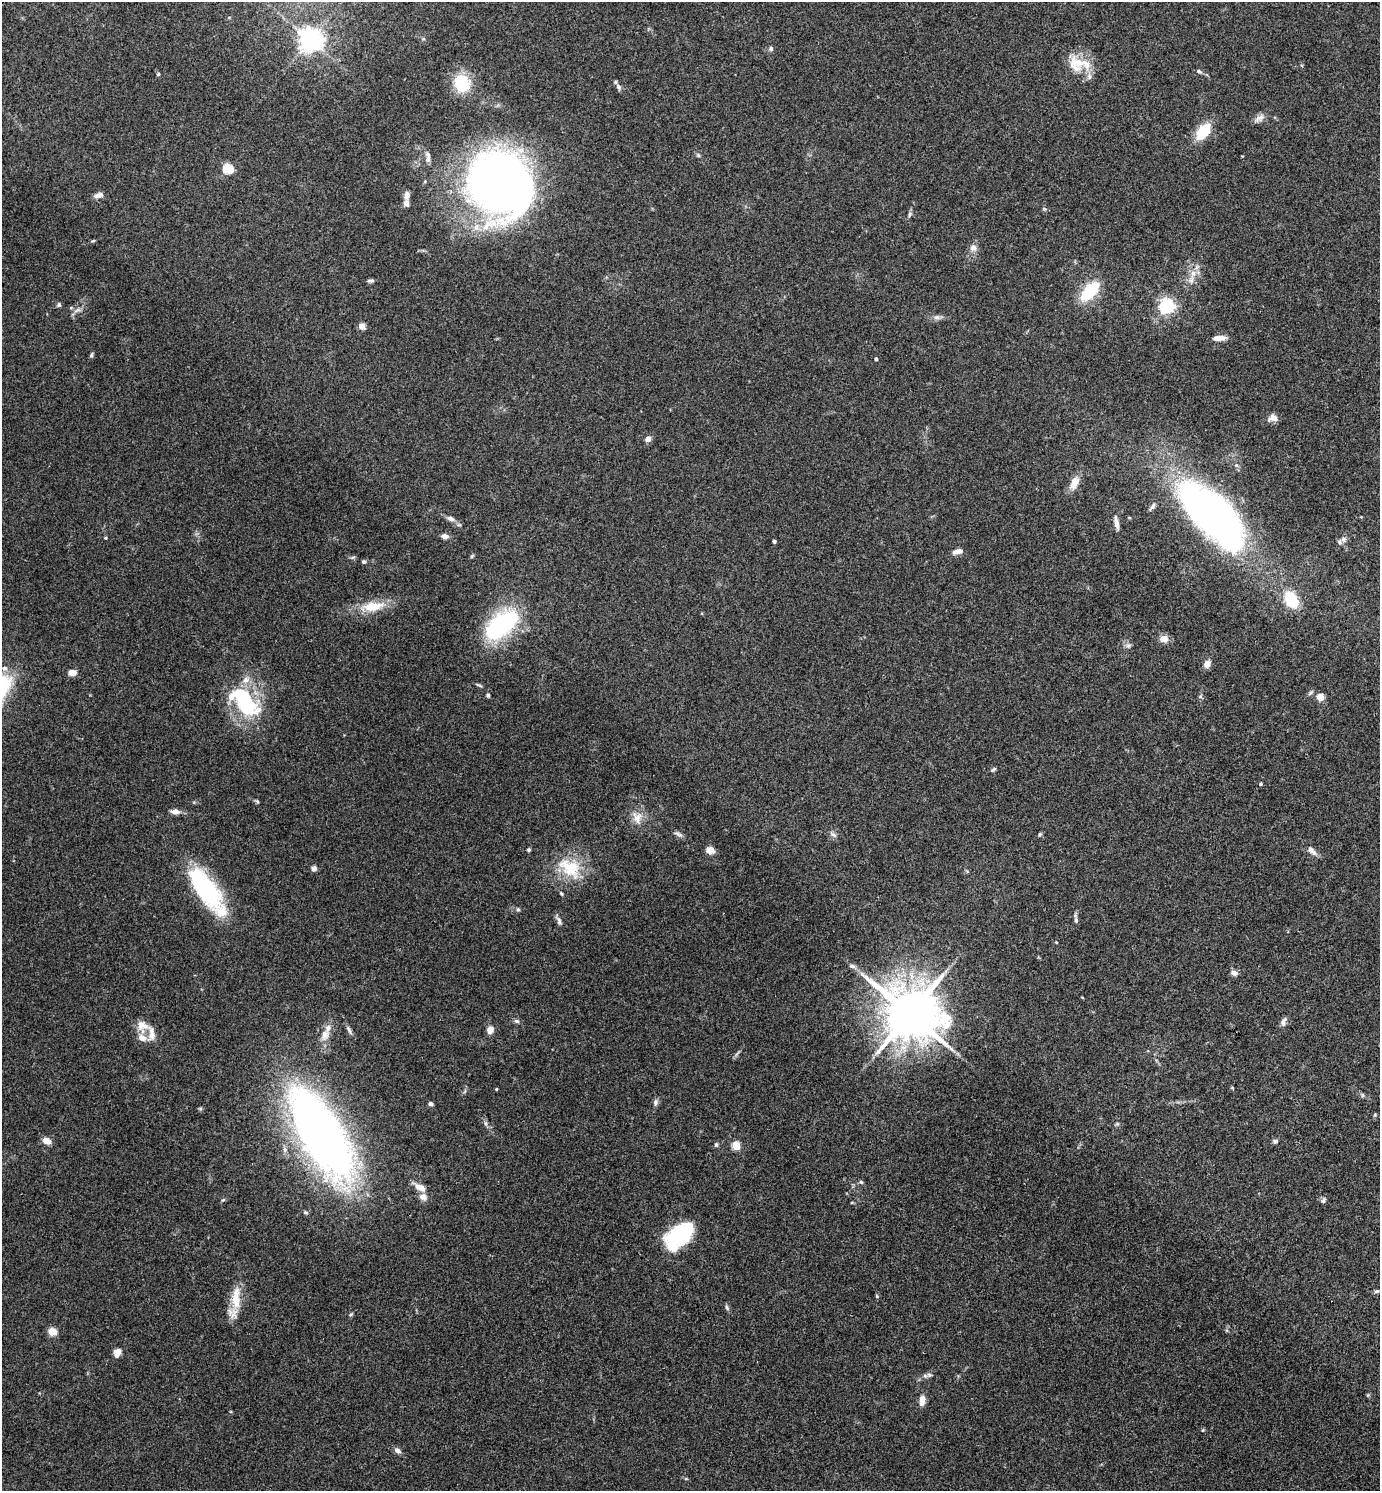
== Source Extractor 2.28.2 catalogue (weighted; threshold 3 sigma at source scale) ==
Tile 6 of 4 x 4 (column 2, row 2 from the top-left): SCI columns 1532-2909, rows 2979-4467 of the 5959 x 5956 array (HDU 1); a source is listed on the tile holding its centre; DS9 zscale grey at full resolution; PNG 1382 x 1493 px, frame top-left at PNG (2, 2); no overlay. Shown black and unused: <1% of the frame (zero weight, under 3 of 4 exposures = <1% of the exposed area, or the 3 px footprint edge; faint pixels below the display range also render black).
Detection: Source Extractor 2.28.2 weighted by HDU 2 'WHT'; one run over the whole footprint, this tile lists its part. Background 0.0891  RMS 0.0065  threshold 0.0292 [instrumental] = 3 sigma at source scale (4.5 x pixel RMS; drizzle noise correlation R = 1.50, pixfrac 1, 0.05/0.05 arcsec/px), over >= 5 px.
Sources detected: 130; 4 inside a brighter object's white glare — not listed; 9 inside a brighter listed object's ellipse — not listed separately; the other 117 listed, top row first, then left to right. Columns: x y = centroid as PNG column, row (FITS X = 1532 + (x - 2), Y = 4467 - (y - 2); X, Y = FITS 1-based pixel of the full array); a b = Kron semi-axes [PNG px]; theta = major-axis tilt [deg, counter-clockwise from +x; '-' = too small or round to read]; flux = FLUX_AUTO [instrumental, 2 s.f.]
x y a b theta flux
310 40 7 7 - 560
771 49 6 6 - 1.4
1077 63 25 23 -3 17
1199 71 6 5 - 1.4
158 74 4 4 - 0.88
462 83 20 17 -81 26
619 87 10 6 -61 2
1259 118 16 7 29 3.6
1203 131 19 11 51 21
698 155 6 4 -46 0.96
428 159 9 7 83 2.8
228 169 5 5 - 42
501 185 67 55 -60 450
98 195 12 6 16 3.3
406 203 9 7 -80 3
910 214 8 5 69 1.4
93 241 6 3 19 0.7
973 247 10 9 - 3.6
1193 273 11 7 79 5
371 281 8 5 10 1.5
1090 291 25 12 47 29
59 305 5 5 - 1.5
1167 306 6 6 - 180
77 310 12 5 23 2.4
937 317 9 6 -1 2.2
362 326 5 4 - 9.4
1219 338 14 5 2 4.8
91 355 7 4 70 1.1
876 359 4 3 - 1.2
1273 418 11 9 19 4.1
648 439 7 6 - 3
1236 465 6 5 - 1.2
1074 483 17 9 65 7.9
1152 507 12 4 56 1.7
1212 515 81 35 -46 320
450 518 9 6 -18 2.6
1116 523 17 5 -80 3.9
459 525 6 4 -18 0.98
445 536 9 6 -6 2.3
105 538 4 3 - 0.58
1344 539 9 7 13 2.4
774 541 4 3 - 1.5
958 551 13 6 12 3.6
472 556 7 4 45 0.78
353 557 6 4 18 1
364 562 5 5 - 1.2
1291 600 14 10 -59 31
372 606 28 11 7 17
501 625 40 19 40 84
1164 639 11 9 1 4.6
1128 645 7 7 - 1.9
1207 664 7 7 - 4.9
4 668 7 6 - 2.3
72 673 8 6 0 5
479 685 11 3 -23 1.1
488 695 5 4 - 1.1
1320 697 6 6 - 7.1
245 702 39 24 -38 49
993 769 8 5 35 1.1
1261 784 4 4 - 0.92
257 801 5 4 - 0.9
175 812 11 6 -7 3.6
637 818 19 13 -84 8.1
678 834 14 4 -25 2
1040 834 5 5 - 0.88
833 835 10 5 -41 1.9
529 850 4 4 - 1
710 850 8 6 -13 6.3
1312 851 15 7 -42 3.6
314 868 8 6 59 1.9
570 868 35 22 -37 27
207 891 54 18 -55 83
561 894 5 4 - 0.83
518 909 5 4 - 1
1076 920 9 5 -77 1.7
559 921 11 5 -70 2.4
1056 942 4 3 - 0.46
852 966 9 5 -16 1.9
1234 973 8 6 -24 3
1082 997 4 3 - 0.46
910 1013 16 14 -32 4100
516 1021 8 5 -25 1.4
1283 1022 14 6 72 2.5
142 1025 19 12 -19 7.1
349 1030 13 4 -66 2
490 1030 9 8 - 3.9
325 1035 18 11 67 6.8
496 1089 4 3 - 0.52
1363 1095 6 4 -90 0.87
656 1102 9 6 80 1.9
430 1104 5 4 - 1.6
1375 1115 6 4 70 0.79
485 1123 7 4 -71 1.3
1117 1124 6 4 43 0.9
320 1134 68 26 -60 620
47 1141 8 6 -20 5.9
1275 1141 7 5 25 1.3
716 1145 6 5 - 1.2
736 1145 5 5 - 22
861 1182 5 5 - 1.1
420 1187 16 7 -29 6.4
423 1197 9 8 - 4.4
223 1200 6 5 - 0.91
1323 1200 8 5 79 1.4
305 1212 6 5 - 1.1
682 1234 32 19 19 42
1376 1291 7 5 19 1.1
877 1296 6 3 -88 0.77
236 1298 33 11 90 15
727 1308 8 4 -63 1.2
52 1331 5 5 - 22
117 1352 11 8 68 3.9
929 1375 8 6 -8 1.7
1368 1395 6 4 71 0.71
922 1400 13 7 86 4.7
1203 1430 5 3 - 0.62
397 1450 9 6 -29 2.6